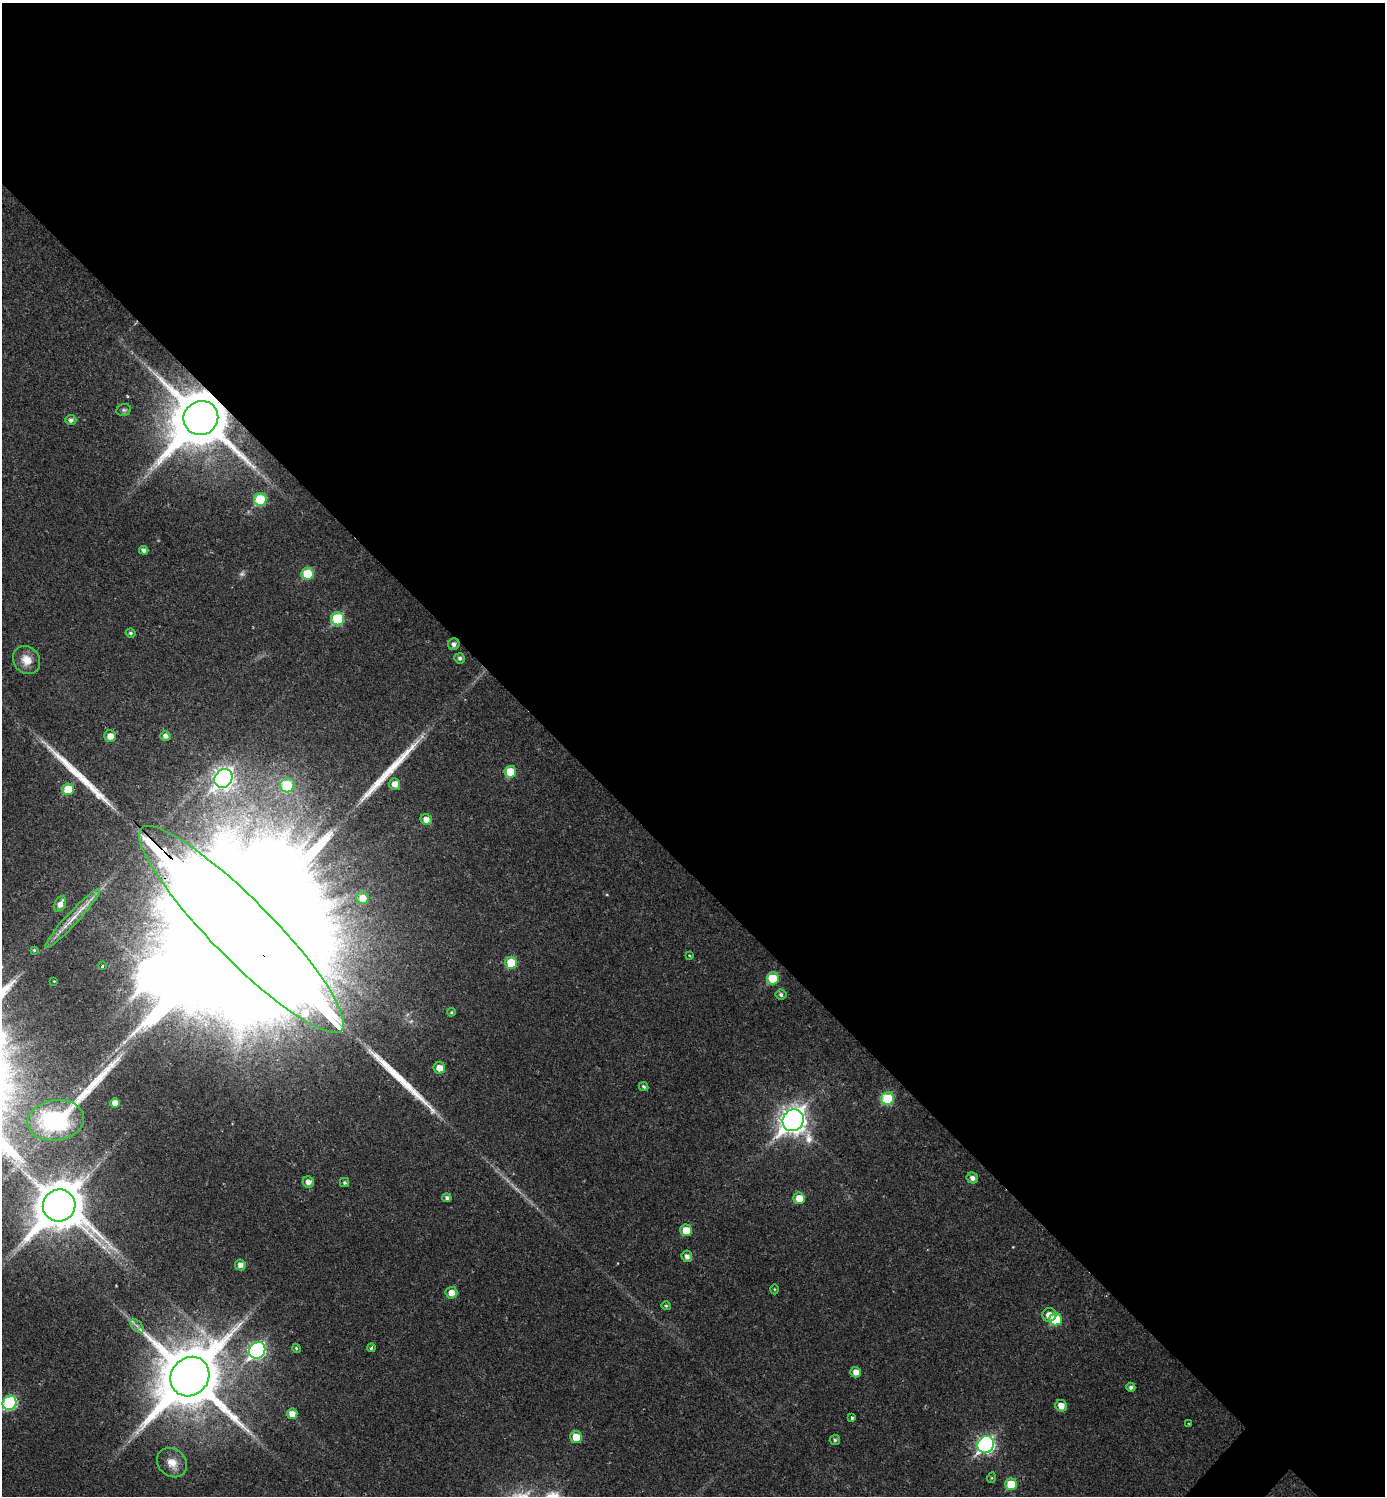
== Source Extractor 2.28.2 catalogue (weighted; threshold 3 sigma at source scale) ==
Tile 3 of 4 x 4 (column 3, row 1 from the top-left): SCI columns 3076-4458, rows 4482-5975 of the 5994 x 5992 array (HDU 1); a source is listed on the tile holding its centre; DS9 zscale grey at full resolution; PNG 1387 x 1498 px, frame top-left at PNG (2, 3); each listed source drawn as its Kron ellipse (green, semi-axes under 4 px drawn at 4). Shown black and unused: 58% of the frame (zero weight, under 2 of 3 exposures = <1% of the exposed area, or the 3 px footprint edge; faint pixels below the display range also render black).
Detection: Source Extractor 2.28.2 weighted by HDU 2 'WHT'; one run over the whole footprint, this tile lists its part. Background 0.0292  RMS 0.0051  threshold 0.0229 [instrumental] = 3 sigma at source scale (4.5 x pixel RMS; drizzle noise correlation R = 1.50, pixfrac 1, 0.05/0.05 arcsec/px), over >= 5 px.
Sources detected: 78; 1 too faint to see at this stretch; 1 inside a brighter object's white glare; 5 long thin detections or spike segments (spike, bleed or trail) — neither listed nor drawn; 2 inside a brighter listed object's ellipse — not listed separately; the other 69 listed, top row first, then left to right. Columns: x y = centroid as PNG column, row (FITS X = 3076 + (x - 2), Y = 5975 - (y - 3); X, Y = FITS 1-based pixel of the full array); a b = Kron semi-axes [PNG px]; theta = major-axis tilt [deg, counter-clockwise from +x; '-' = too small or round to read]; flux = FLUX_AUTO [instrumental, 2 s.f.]
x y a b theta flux
124 410 7 5 19 1
201 418 17 17 - 4000
71 420 5 5 - 1.8
260 500 6 6 - 25
144 550 5 4 - 1.8
308 574 6 6 - 20
338 619 7 6 - 32
131 633 5 4 - 0.93
454 644 6 5 - 1.8
460 658 5 5 - 1.2
27 660 15 13 -50 6.7
110 736 6 5 - 4.5
165 736 5 4 - 2
510 772 6 6 - 13
223 778 10 8 50 210
395 784 6 5 - 3.8
287 785 7 7 - 21
68 789 6 6 - 13
426 820 6 5 - 3.3
362 898 6 6 - 5.8
60 904 8 5 65 3.3
72 918 40 6 47 8.6
241 929 142 30 -45 120000
34 950 4 3 - 0.58
689 956 3 3 - 0.61
511 963 6 6 - 14
102 966 3 2 - 0.98
773 978 6 6 - 17
54 981 2 2 - 0.32
781 995 5 5 - 1.3
451 1012 4 3 - 0.63
439 1068 6 5 - 5.2
644 1087 5 4 - 1
887 1099 6 6 - 24
115 1103 4 4 - 3.5
56 1120 28 20 9 59
793 1120 11 10 - 500
972 1178 6 5 - 2.4
308 1182 6 5 - 2.9
344 1183 4 4 - 0.91
447 1198 4 4 - 1.3
799 1198 6 5 - 6.7
59 1205 16 16 - 2500
686 1230 6 6 - 8
687 1256 6 5 - 2.1
240 1265 5 5 - 2.7
774 1289 5 3 - 0.5
451 1293 6 6 - 4.3
666 1306 5 4 - 0.61
1049 1315 7 6 - 4.6
1055 1319 6 6 - 17
137 1326 8 5 -46 1.5
296 1348 4 3 - 0.6
371 1348 4 3 - 0.99
257 1350 9 7 47 120
856 1372 5 5 - 3.5
190 1377 20 18 48 4900
1131 1387 4 4 - 1.5
10 1403 7 6 - 53
1061 1406 6 5 - 4.6
292 1414 5 5 - 4.8
852 1418 3 3 - 1.3
1189 1424 3 3 - 0.6
576 1437 6 6 - 8.9
835 1440 5 5 - 1
986 1444 9 8 - 130
172 1463 16 13 -40 6.7
991 1478 5 3 - 0.54
1011 1484 6 6 - 15
Overlapping masked pixels (flux is a lower limit): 3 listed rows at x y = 201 418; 241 929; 793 1120